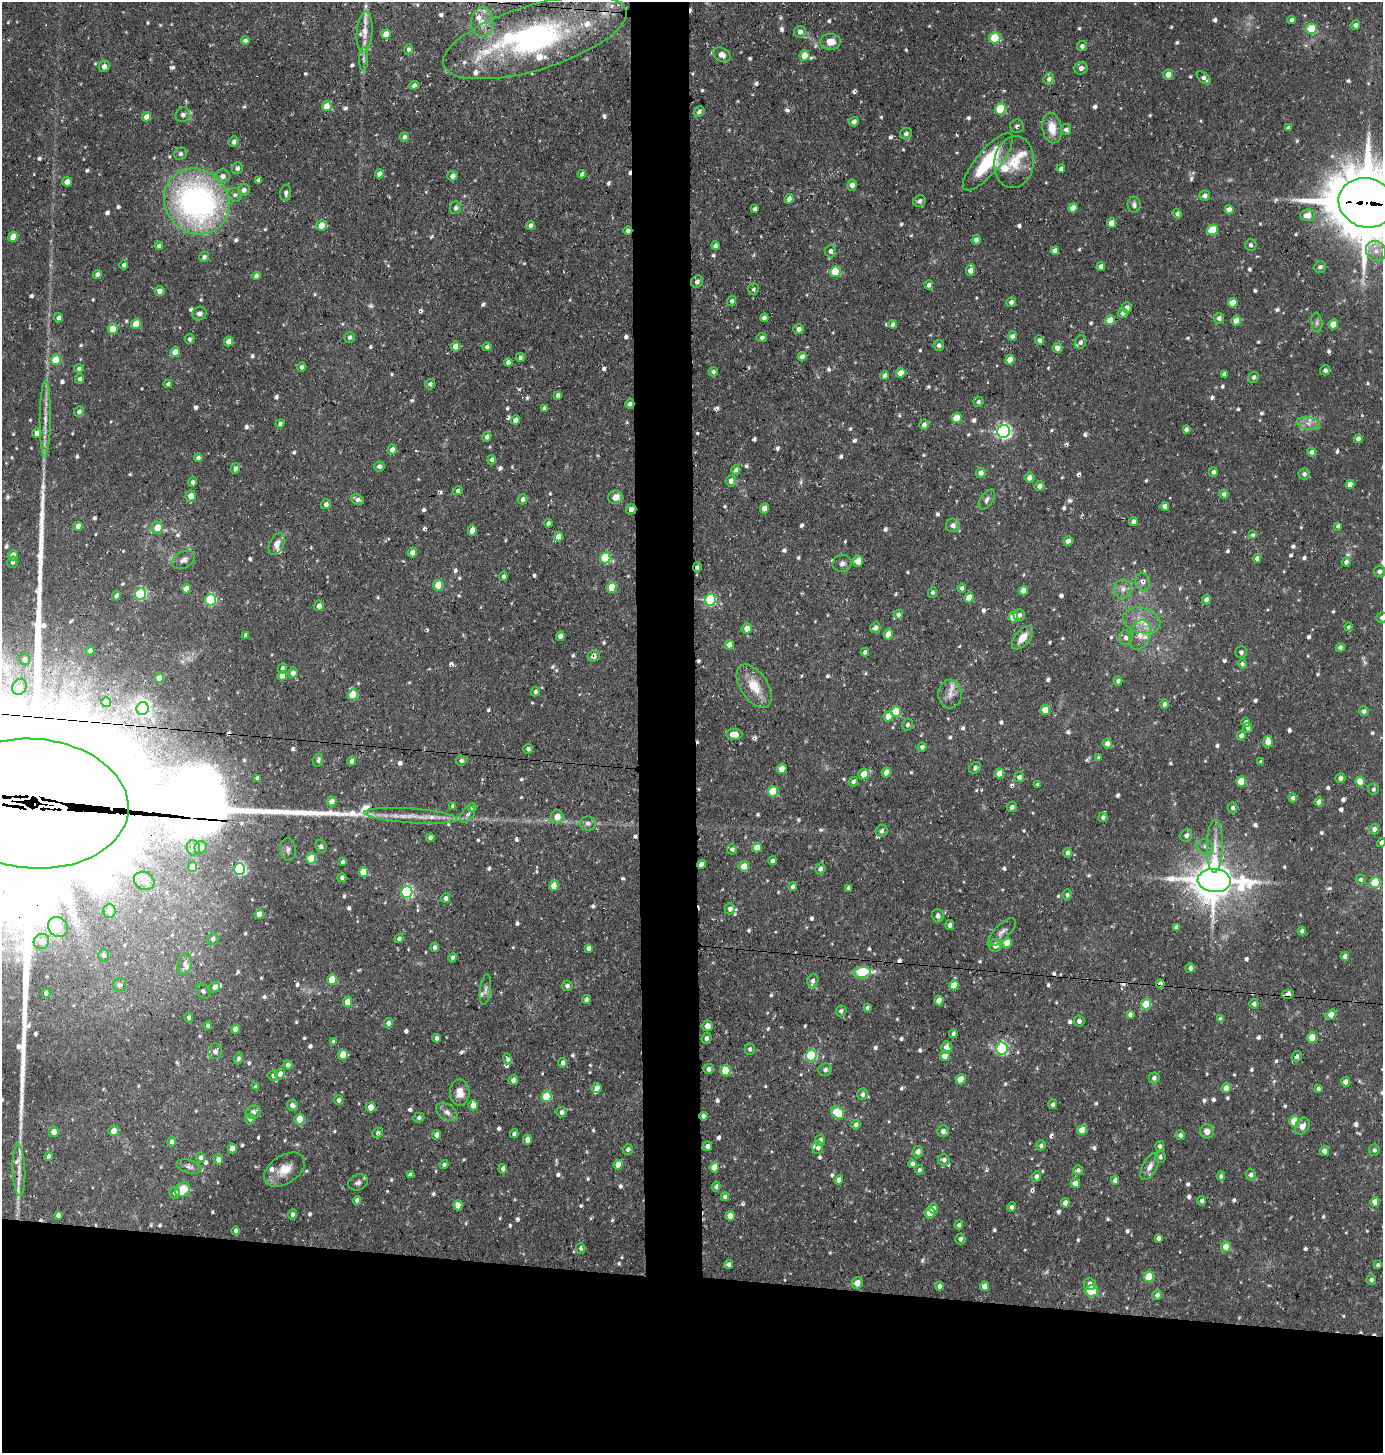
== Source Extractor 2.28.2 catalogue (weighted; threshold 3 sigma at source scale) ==
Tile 8 of 3 x 3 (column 2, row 3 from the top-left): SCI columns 1520-2900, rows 2-1452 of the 4385 x 4355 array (HDU 1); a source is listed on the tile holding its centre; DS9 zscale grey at full resolution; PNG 1385 x 1455 px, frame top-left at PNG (2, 2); each listed source drawn as its Kron ellipse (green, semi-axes under 4 px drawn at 4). Shown black and unused: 16% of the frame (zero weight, under 3 of 4 exposures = <1% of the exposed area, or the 3 px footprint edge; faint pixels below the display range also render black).
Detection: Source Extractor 2.28.2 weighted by HDU 2 'WHT'; one run over the whole footprint, this tile lists its part. Background 0.0929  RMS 0.0063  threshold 0.0282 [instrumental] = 3 sigma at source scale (4.5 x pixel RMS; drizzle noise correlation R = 1.50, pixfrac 1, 0.05/0.05 arcsec/px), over >= 5 px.
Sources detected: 927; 4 too faint to see at this stretch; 1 inside a brighter object's white glare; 26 cosmic-ray / hot-pixel residue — neither listed nor drawn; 29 inside a brighter listed object's ellipse — not listed separately; of the other 867, all 500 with FLUX_AUTO >= 1.66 (the completeness limit of this list) listed and drawn (367 fainter detections not listed), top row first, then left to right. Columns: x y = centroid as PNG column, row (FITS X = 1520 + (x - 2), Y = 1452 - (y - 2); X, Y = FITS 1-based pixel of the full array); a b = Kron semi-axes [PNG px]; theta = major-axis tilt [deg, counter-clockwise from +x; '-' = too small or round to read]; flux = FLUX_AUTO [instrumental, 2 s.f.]
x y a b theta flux
1291 20 4 3 - 1.8
482 22 14 11 90 8.2
1355 25 5 4 - 2.1
1311 29 5 5 - 31
365 32 20 8 85 6.5
800 32 6 6 - 2.9
386 34 5 4 - 6.4
535 37 95 32 17 180
995 38 5 5 - 37
245 40 4 4 - 1.8
830 42 10 8 -5 7
1082 46 5 5 - 2.1
409 49 5 4 - 1.7
722 55 9 6 -31 4.6
804 55 5 5 - 8.2
363 59 12 4 90 2.3
104 66 6 5 - 2.7
1081 68 7 6 - 2.7
1168 74 5 5 - 4.8
1204 78 8 4 -40 2.5
1049 79 6 5 - 2.3
414 85 4 4 - 2.7
327 106 5 5 - 12
1001 109 5 5 - 37
699 112 6 5 - 2.1
183 115 7 7 - 2.4
146 117 4 4 - 5.1
854 122 5 4 - 2.5
1017 126 6 6 - 1.9
1052 128 15 9 -81 10
1288 128 4 4 - 2.2
1066 130 5 5 - 2.2
906 134 6 5 - 1.9
404 137 5 4 - 1.9
234 142 5 4 - 2.3
181 154 6 6 - 1.8
988 162 36 12 50 43
1014 162 26 19 82 18
237 168 6 5 - 2.3
1061 169 4 4 - 2.2
379 174 4 4 - 3.8
582 174 4 4 - 1.8
223 176 7 7 - 3.3
452 176 5 5 - 3.2
258 180 4 4 - 2.1
67 182 5 4 - 4.7
852 185 5 4 - 3.3
244 190 6 6 - 2
286 193 8 5 88 1.8
235 195 7 6 - 1.9
1205 196 5 5 - 2.5
789 199 5 4 - 2.6
197 201 34 31 -47 210
919 201 6 5 - 1.8
1366 203 28 24 -16 5300
1134 205 8 6 -87 2.2
456 208 6 5 - 2
1073 208 5 4 - 6.5
755 209 4 4 - 2.1
1229 210 4 4 - 4.9
1177 214 5 4 - 1.9
1308 215 7 5 8 6.4
1111 223 5 4 - 6.3
321 225 5 5 - 9.3
530 226 4 4 - 3.1
628 230 4 4 - 2.2
1213 230 5 5 - 21
13 237 5 4 - 9.9
976 240 5 4 - 2.6
1251 245 6 5 - 1.7
159 246 4 4 - 2
715 246 4 4 - 2
830 251 6 5 - 2.1
1055 251 4 4 - 4.2
1376 251 11 9 -46 5.2
204 257 5 5 - 2.2
124 265 4 4 - 1.7
1101 266 4 4 - 3.5
1320 267 6 6 - 2.2
971 270 6 4 86 5.7
835 272 5 5 - 28
97 275 5 4 - 2.4
256 276 4 4 - 1.9
697 282 6 5 - 2.3
929 285 4 4 - 2.3
753 289 6 5 - 1.7
159 291 5 5 - 3.5
732 301 5 4 - 1.8
1011 302 5 5 - 2.3
1233 303 5 4 - 9.6
1127 308 5 5 - 2.7
1123 313 5 5 - 2.5
199 314 7 6 - 2.9
59 318 5 4 - 2.4
764 318 4 4 - 2.5
1219 318 5 5 - 2.7
1110 320 5 4 - 13
1236 321 5 4 - 6
1317 323 10 5 -83 1.7
136 324 5 4 - 14
893 324 4 4 - 2.1
1333 324 5 5 - 7.9
113 329 5 5 - 15
799 329 5 5 - 2.8
1012 336 5 5 - 2.2
350 337 5 5 - 1.9
762 338 5 4 - 1.9
190 339 5 4 - 1.7
1039 340 5 4 - 1.8
229 341 5 4 - 6.4
1080 342 7 5 65 2
939 345 5 5 - 2.4
455 346 5 4 - 5.5
487 347 4 4 - 1.9
1057 348 5 5 - 3.2
175 352 5 5 - 6.3
802 357 4 4 - 2.6
520 358 5 4 - 1.7
56 360 5 5 - 21
1010 360 5 4 - 10
508 362 4 4 - 2.6
302 367 4 4 - 1.9
79 369 5 4 - 1.8
1325 370 5 5 - 1.9
713 372 5 4 - 1.8
901 373 5 4 - 7.3
1224 374 4 4 - 2
885 375 4 4 - 2.2
1254 377 6 5 - 2.2
79 379 5 4 - 1.9
168 384 4 4 - 1.8
430 384 5 5 - 1.8
558 395 4 4 - 2
978 402 5 5 - 1.7
630 404 5 4 - 2.4
544 408 4 4 - 1.7
79 411 5 4 - 2
45 418 38 5 89 8.3
957 418 5 5 - 13
515 420 4 4 - 3.5
280 423 4 4 - 1.7
1308 423 11 6 -11 3.9
924 425 5 4 - 2.6
1186 429 4 4 - 2
1004 432 6 6 - 190
37 433 5 4 - 4.3
487 437 5 4 - 2.4
1358 439 4 4 - 3.1
392 450 5 4 - 3.7
1312 452 4 4 - 2.7
198 457 4 4 - 1.9
492 460 5 4 - 2.1
379 466 5 5 - 2.3
235 469 6 4 70 2.3
736 470 5 4 - 2.3
1213 472 4 4 - 2
981 473 5 5 - 3.5
1304 474 5 5 - 2.1
1029 478 5 5 - 3.9
731 481 5 5 - 3.1
193 482 5 4 - 2.2
1350 484 4 4 - 4.9
1040 486 5 5 - 3
458 491 5 4 - 1.8
1224 494 5 4 - 2
191 496 5 5 - 5.8
615 497 7 6 - 5.7
523 499 5 5 - 2.4
987 499 11 6 56 2.3
357 500 6 5 - 2.5
326 504 5 5 - 2.6
1165 506 4 4 - 3.4
764 508 5 4 - 6.2
631 509 5 5 - 2.7
1134 522 4 4 - 3.5
548 523 4 3 - 1.7
953 525 7 7 - 3.1
78 526 5 4 - 5.5
1338 526 4 4 - 1.8
157 528 6 5 - 9.2
472 530 5 4 - 6.5
1253 535 3 3 - 2.2
558 537 5 4 - 6.1
1068 541 4 4 - 4.3
277 544 11 7 64 4.3
412 553 5 4 - 3.7
13 555 5 5 - 5.7
605 558 5 5 - 40
1257 558 4 4 - 2.5
184 560 12 8 28 3.4
858 561 5 5 - 7.1
12 562 5 5 - 2.2
1346 562 4 4 - 2.1
842 563 9 8 - 2.8
697 567 5 4 - 1.7
1379 571 5 5 - 2.6
503 576 4 4 - 1.8
1143 582 8 7 - 3.2
438 585 5 5 - 17
612 587 5 5 - 20
962 588 4 4 - 2.1
186 589 4 4 - 6.1
1123 589 9 9 - 3.9
1023 591 5 4 - 7.7
933 592 5 4 - 1.8
140 594 6 5 - 68
116 596 5 4 - 1.8
969 598 5 4 - 10
210 600 6 5 - 58
710 600 6 5 - 57
1206 600 5 4 - 3.4
319 606 5 5 - 3.3
898 614 5 4 - 1.8
1019 615 6 5 - 2
1013 617 5 5 - 19
1382 618 5 5 - 1.7
1142 620 19 12 -14 11
1349 627 4 4 - 1.8
875 628 5 5 - 2.6
747 629 5 5 - 5.4
888 634 6 4 77 4.7
246 635 4 4 - 2.1
1140 635 15 10 73 7.4
560 636 4 4 - 3.6
1022 638 14 7 50 7.4
1126 638 7 7 - 2.7
729 645 5 4 - 4
1340 647 4 4 - 2.2
90 651 4 4 - 2.3
865 652 4 4 - 2.2
1241 652 6 6 - 1.9
594 656 6 5 - 2.7
25 659 6 5 - 2.5
1242 664 5 4 - 1.8
282 668 5 4 - 1.7
293 673 5 5 - 2.7
282 676 5 4 - 6.4
159 678 5 4 - 5.9
1118 681 4 4 - 2
754 686 24 13 -57 15
19 687 8 7 - 2.6
535 691 5 4 - 1.7
950 694 14 12 86 6.1
353 695 5 5 - 26
106 702 5 5 - 2.2
1164 704 5 4 - 1.9
143 708 6 6 - 180
1045 710 5 4 - 12
1364 711 5 4 - 2.2
896 712 5 5 - 27
889 716 5 4 - 11
1246 722 5 4 - 3
907 725 6 5 - 1.7
1248 728 5 4 - 2.1
734 734 8 5 -2 7.2
1241 736 5 4 - 3.1
1268 742 5 4 - 7.6
1107 743 5 4 - 3.4
922 747 5 4 - 2
528 749 5 4 - 2
1099 758 4 3 - 1.7
318 760 6 5 - 1.8
461 760 5 5 - 1.9
352 761 5 4 - 2.6
1261 762 4 3 - 1.7
975 768 6 5 - 1.9
782 769 5 5 - 9
886 773 5 4 - 8.1
999 773 5 4 - 7.5
864 774 5 5 - 9.4
1019 777 5 5 - 2.7
257 778 4 4 - 2
1340 778 5 4 - 2.8
1241 781 5 5 - 20
853 782 5 4 - 1.9
1360 782 5 4 - 19
1038 784 4 4 - 1.9
1373 789 6 5 - 1.7
773 791 5 5 - 24
1293 798 4 4 - 2.5
332 801 5 4 - 4.6
1319 802 4 4 - 4.1
33 804 96 65 -4 110000
453 806 4 4 - 1.8
1012 807 5 5 - 1.7
472 808 4 4 - 2.9
1233 808 5 5 - 2
467 814 10 6 52 2.2
411 816 46 7 -4 12
557 817 6 6 - 6.8
1103 817 5 4 - 2.1
588 823 8 7 - 2.6
1374 829 5 5 - 3
882 831 6 5 - 2
1186 835 6 5 - 2.7
430 838 4 4 - 1.9
1381 842 5 4 - 2.2
321 846 6 5 - 1.9
1205 846 8 7 - 2.5
1215 846 26 8 89 9.3
201 847 6 6 - 1.9
193 848 7 6 - 4.2
757 848 5 4 - 5.6
288 849 11 8 -84 2.8
732 849 5 5 - 2.1
1068 853 5 4 - 2.1
311 858 5 5 - 17
772 861 4 4 - 2.7
342 862 4 3 - 1.8
701 864 4 4 - 4.4
744 866 5 5 - 7.9
192 867 5 4 - 11
240 869 6 5 - 98
820 869 6 5 - 2.2
363 872 5 4 - 14
342 878 4 4 - 1.9
1214 880 16 11 -4 2000
1361 880 5 5 - 2
144 881 11 8 -29 4.7
1375 882 5 5 - 25
554 886 5 4 - 10
793 887 4 3 - 2.1
849 888 4 3 - 2.3
407 892 6 5 - 95
1067 895 5 5 - 1.7
446 898 5 4 - 2.2
730 909 5 5 - 2.6
109 911 7 6 - 4.8
259 914 5 4 - 8.2
938 916 6 6 - 2.3
950 925 5 4 - 1.9
58 927 11 9 -42 7.2
1176 927 4 4 - 2.5
1302 931 4 4 - 1.8
1002 932 18 7 45 3.9
399 938 5 4 - 1.9
213 939 6 5 - 2.3
41 941 8 7 - 4.1
1007 943 5 5 - 11
995 945 6 6 - 5.1
435 947 4 4 - 2
588 948 4 4 - 2.7
103 955 6 5 - 1.7
1345 956 4 4 - 3.2
453 958 5 4 - 2.1
185 964 11 6 73 3.3
1190 968 5 4 - 2.2
862 972 9 5 7 37
332 979 5 4 - 16
813 981 6 5 - 2.2
1160 984 4 4 - 3.1
119 985 7 6 - 1.9
954 985 5 4 - 10
567 986 5 5 - 1.8
215 987 5 5 - 2.8
485 989 15 5 82 2.5
203 991 8 6 -47 1.9
46 993 4 4 - 2.8
1288 994 6 4 9 3.3
586 999 4 4 - 2
939 1001 5 4 - 6.5
348 1002 5 4 - 9.7
1146 1004 5 5 - 18
1254 1004 5 4 - 2
867 1008 4 4 - 1.9
841 1011 5 5 - 1.9
1130 1014 4 4 - 2
1331 1015 6 4 36 6.5
189 1018 5 4 - 2.1
1221 1019 4 4 - 1.9
1079 1021 5 5 - 2.1
388 1023 5 4 - 2
208 1026 4 4 - 1.8
707 1026 5 5 - 5
236 1029 5 4 - 7.4
953 1033 4 3 - 1.7
437 1038 4 4 - 2
706 1038 5 5 - 1.9
1312 1038 5 5 - 14
333 1042 4 4 - 1.7
946 1047 6 5 - 3.5
1002 1048 6 5 - 92
750 1049 6 5 - 1.7
215 1051 8 6 84 2.8
343 1055 5 5 - 11
811 1056 6 5 - 57
945 1056 5 4 - 7
1297 1056 5 4 - 1.7
238 1059 6 4 67 2
508 1059 6 4 -71 1.9
563 1063 5 4 - 3
288 1065 4 4 - 2.6
709 1069 5 5 - 2.1
825 1070 7 6 - 1.9
725 1071 5 5 - 20
280 1074 5 4 - 3.3
273 1076 5 5 - 1.8
1154 1078 5 5 - 2.4
961 1079 5 4 - 10
513 1080 5 4 - 2.6
1346 1082 5 4 - 3.6
255 1087 4 3 - 1.7
597 1088 5 5 - 3.9
1226 1088 5 4 - 5
1318 1089 4 4 - 1.7
460 1093 13 10 -86 6.5
862 1094 6 5 - 2.4
546 1097 5 5 - 33
339 1100 5 4 - 2
1053 1104 5 4 - 1.9
292 1105 6 5 - 2.1
473 1105 5 4 - 6.1
371 1107 5 5 - 7.5
253 1112 7 6 - 2.7
447 1112 12 7 -33 3.7
561 1112 5 5 - 2.7
838 1113 7 5 -42 27
703 1116 4 4 - 2.2
419 1118 5 5 - 1.9
250 1119 5 5 - 1.9
300 1119 5 5 - 16
1294 1121 5 5 - 19
856 1125 5 4 - 2.2
1302 1126 9 6 58 4.8
1082 1130 5 4 - 11
114 1131 5 5 - 5.9
943 1131 6 5 - 2.5
54 1132 5 5 - 3.9
1207 1132 7 6 - 4.5
378 1133 6 4 34 1.7
514 1134 4 4 - 2.2
437 1135 5 4 - 3
1180 1135 5 4 - 1.8
527 1140 5 4 - 4
820 1140 5 5 - 2.4
171 1142 5 4 - 2.2
1041 1145 5 4 - 1.8
707 1146 5 4 - 2.9
1160 1146 5 4 - 2
818 1148 6 5 - 2.6
232 1149 5 4 - 5.7
628 1149 5 5 - 2
1374 1150 5 5 - 1.8
1324 1151 5 5 - 3.5
918 1152 6 5 - 3.6
48 1156 5 4 - 1.9
201 1157 5 4 - 2
1160 1157 6 5 - 2
218 1159 5 4 - 3.7
944 1160 6 5 - 2.4
912 1164 4 4 - 2.2
444 1165 4 4 - 1.7
618 1165 5 4 - 7.4
189 1167 13 6 -15 2.5
714 1167 5 4 - 8.4
1150 1167 15 7 63 4.4
503 1169 5 4 - 3.4
19 1170 26 6 -88 6.8
284 1170 22 14 33 11
919 1170 4 4 - 1.7
1078 1170 5 5 - 1.7
410 1175 4 4 - 1.8
1251 1175 5 5 - 2
1221 1176 4 4 - 1.9
1036 1177 5 4 - 2.1
839 1180 5 4 - 4.7
1115 1180 4 4 - 2.6
358 1182 10 7 22 2.6
1075 1183 5 4 - 4.8
716 1187 5 4 - 1.7
183 1190 8 6 37 23
175 1193 5 5 - 2.7
725 1197 4 4 - 2.2
357 1200 4 4 - 2.9
1202 1201 5 4 - 1.9
1375 1202 4 4 - 5.1
1065 1203 5 4 - 4
458 1205 5 4 - 6.7
1012 1207 4 4 - 1.8
933 1209 5 4 - 2.6
930 1213 5 4 - 14
292 1214 5 4 - 1.7
58 1215 4 4 - 2.3
730 1216 5 4 - 7.2
959 1225 4 4 - 1.8
236 1231 4 3 - 1.8
1158 1238 4 4 - 3
960 1239 5 5 - 2.1
1226 1247 5 5 - 9.5
581 1248 5 4 - 1.8
729 1265 4 4 - 2.5
1378 1265 4 4 - 1.7
1149 1277 5 5 - 21
1371 1280 5 5 - 1.9
857 1283 6 5 - 5.4
1090 1284 6 5 - 3
939 1286 4 4 - 2.4
984 1286 5 4 - 4.3
1092 1291 6 6 - 35
1157 1295 5 5 - 2.1
Overlapping masked pixels (flux is a lower limit): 15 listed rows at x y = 535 37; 1017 126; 197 201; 1366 203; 628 230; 630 404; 631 509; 697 567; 1143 582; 594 656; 33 804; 1160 984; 1288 994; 1002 1048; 703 1116
Isophote crosses this tile's border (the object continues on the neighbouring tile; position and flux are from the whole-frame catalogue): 5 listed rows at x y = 535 37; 1366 203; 1382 618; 33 804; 1381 842